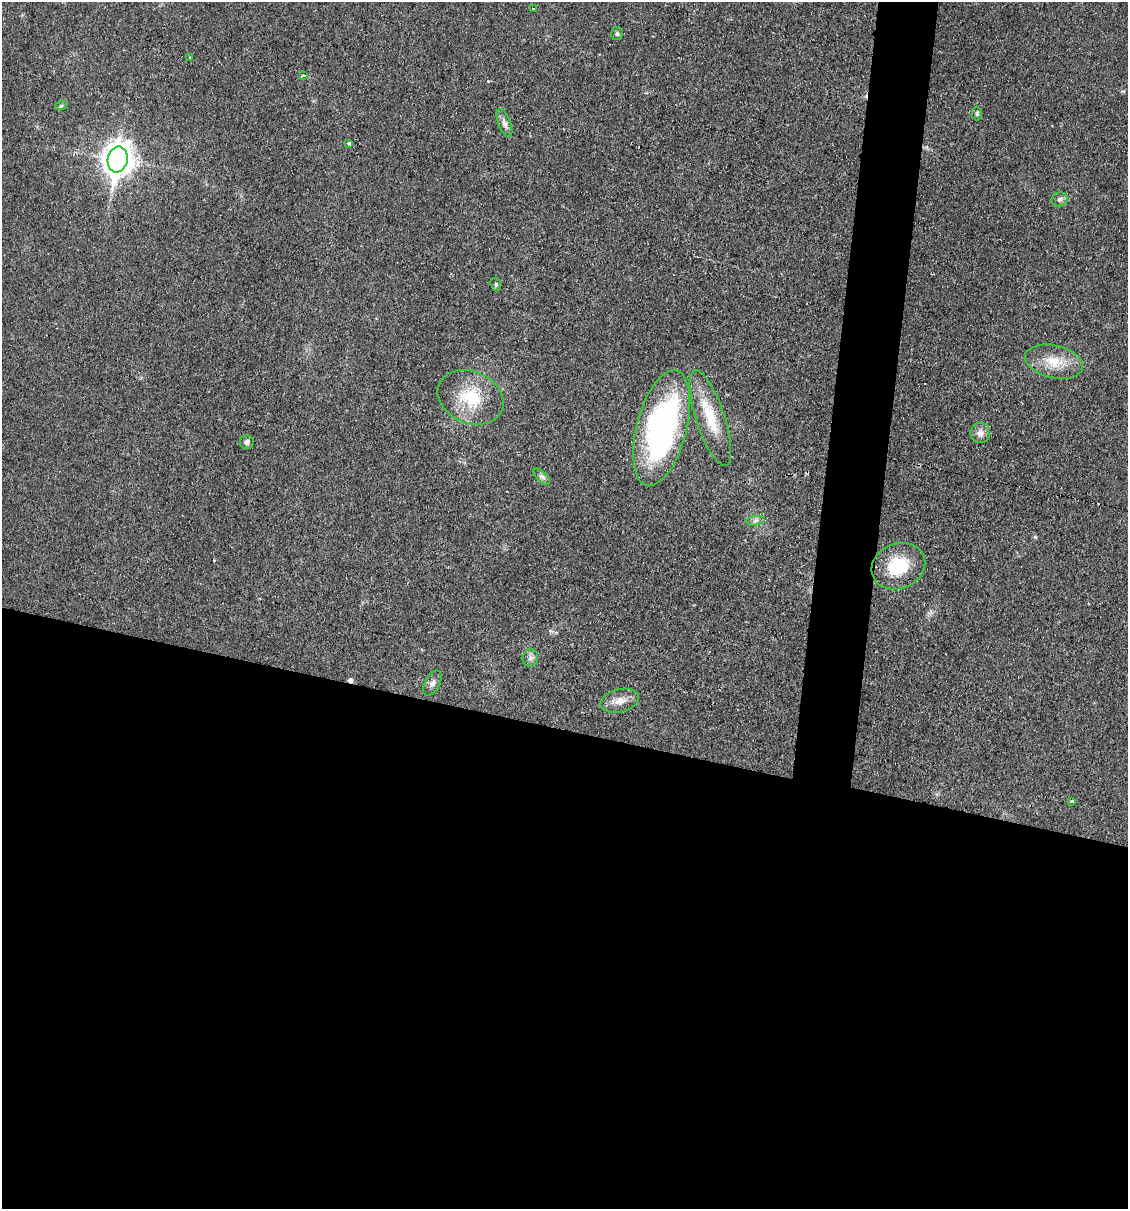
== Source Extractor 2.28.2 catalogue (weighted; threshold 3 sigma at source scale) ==
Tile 14 of 4 x 4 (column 2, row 4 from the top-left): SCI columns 1360-2485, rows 1-1207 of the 4848 x 4828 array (HDU 1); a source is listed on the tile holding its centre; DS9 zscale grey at full resolution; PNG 1130 x 1211 px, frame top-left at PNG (2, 2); each listed source drawn as its Kron ellipse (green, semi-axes under 4 px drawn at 4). Shown black and unused: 43% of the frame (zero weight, under 2 of 3 exposures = <1% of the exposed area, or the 3 px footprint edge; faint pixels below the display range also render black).
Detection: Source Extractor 2.28.2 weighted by HDU 2 'WHT'; one run over the whole footprint, this tile lists its part. Background 0.0329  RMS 0.0049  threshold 0.022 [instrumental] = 3 sigma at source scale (4.5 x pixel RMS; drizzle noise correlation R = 1.50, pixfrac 1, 0.05/0.05 arcsec/px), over >= 5 px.
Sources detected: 27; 3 cosmic-ray / hot-pixel residue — neither listed nor drawn; the other 24 listed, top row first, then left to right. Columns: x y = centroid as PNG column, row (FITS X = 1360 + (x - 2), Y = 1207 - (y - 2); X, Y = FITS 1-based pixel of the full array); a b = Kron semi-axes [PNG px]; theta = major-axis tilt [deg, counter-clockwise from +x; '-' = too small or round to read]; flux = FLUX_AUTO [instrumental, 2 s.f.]
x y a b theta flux
533 8 2 2 - 0.64
617 34 6 5 - 1
190 57 2 2 - 0.41
303 75 3 3 - 1.2
61 106 6 4 19 0.7
977 114 7 5 -90 0.93
504 123 15 6 -68 2.5
349 143 3 3 - 4.8
118 159 13 10 79 690
1060 199 8 7 - 1.5
496 284 7 5 -71 0.78
1054 362 29 16 -13 12
471 397 34 25 -24 23
710 418 50 14 -72 18
662 428 59 25 75 130
980 433 10 9 - 3.2
247 442 7 6 - 1.8
542 477 10 5 -45 1.5
756 521 9 4 9 1.5
898 566 27 22 23 22
530 658 8 7 - 1.9
432 683 14 7 62 2
620 701 19 11 14 5.5
1072 801 3 3 - 1.4